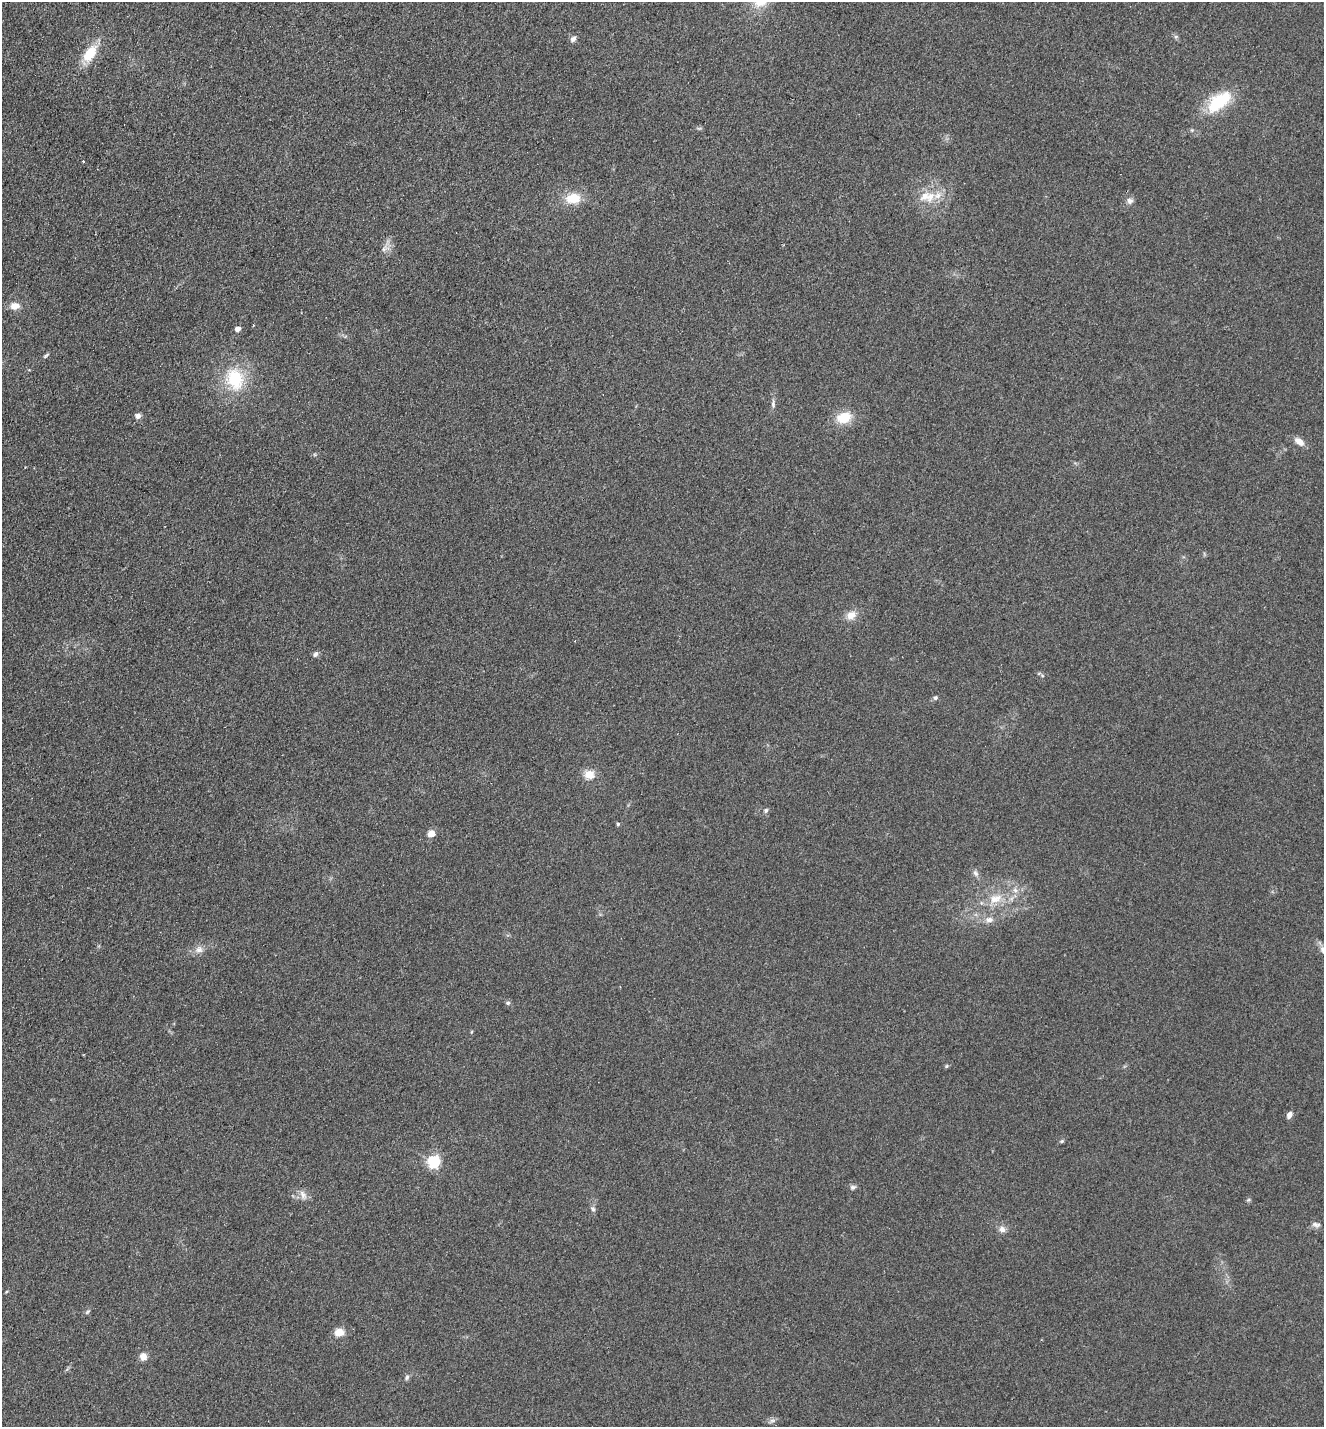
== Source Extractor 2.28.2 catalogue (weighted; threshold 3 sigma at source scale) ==
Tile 11 of 4 x 4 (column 3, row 3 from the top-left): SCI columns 2976-4297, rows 1456-2880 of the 5816 x 5760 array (HDU 1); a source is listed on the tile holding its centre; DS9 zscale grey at full resolution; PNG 1326 x 1429 px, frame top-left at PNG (2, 2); no overlay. Shown black and unused: <1% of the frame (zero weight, under 2 of 3 exposures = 3% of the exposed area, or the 3 px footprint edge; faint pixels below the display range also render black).
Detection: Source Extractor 2.28.2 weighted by HDU 2 'WHT'; one run over the whole footprint, this tile lists its part. Background 0.312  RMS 0.014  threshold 0.0645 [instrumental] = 3 sigma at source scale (4.5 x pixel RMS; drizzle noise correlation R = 1.50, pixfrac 1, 0.05/0.05 arcsec/px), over >= 5 px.
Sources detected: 50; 2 cosmic-ray / hot-pixel residue — not listed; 2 inside a brighter listed object's ellipse — not listed separately; the other 46 listed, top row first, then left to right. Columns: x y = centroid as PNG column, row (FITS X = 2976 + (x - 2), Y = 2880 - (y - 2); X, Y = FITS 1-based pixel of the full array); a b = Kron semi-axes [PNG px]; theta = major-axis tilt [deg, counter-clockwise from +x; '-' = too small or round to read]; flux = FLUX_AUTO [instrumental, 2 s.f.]
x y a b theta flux
573 39 7 6 - 4.9
90 53 21 11 56 35
1218 102 26 13 39 77
931 196 18 10 63 18
573 198 17 12 7 29
1130 201 8 8 - 5.4
384 249 6 6 - 3.7
15 306 12 9 -1 12
237 329 5 4 - 9.9
46 356 10 3 38 2.5
235 379 26 21 -72 67
773 404 11 5 -84 4.1
138 416 7 6 - 5.3
844 418 18 13 14 29
1299 441 13 7 -36 11
851 615 13 10 34 13
315 654 8 6 54 3.9
935 698 7 6 - 2.8
589 774 11 9 -9 18
766 810 6 6 - 2.9
618 824 4 4 - 2.2
431 833 8 7 - 11
975 873 9 6 -53 4.5
1015 890 8 6 -86 5.8
995 899 20 13 18 26
989 920 12 8 0 8.5
199 949 11 10 - 8.9
1323 949 10 7 -77 5.8
508 1003 6 5 - 2.6
471 1032 5 3 - 1.2
947 1066 5 5 - 1.7
1289 1115 7 5 57 7
1062 1141 6 5 - 1.9
433 1162 6 5 - 220
853 1187 8 6 16 3.5
303 1195 15 7 -65 8
1248 1200 6 4 18 1.8
593 1209 8 6 -72 3.4
1316 1225 12 6 -9 5.1
1002 1229 9 8 - 6.8
6 1292 5 3 - 1.3
87 1312 8 4 36 2.3
339 1332 9 7 13 18
143 1357 7 7 - 11
407 1377 8 5 74 3
772 1420 9 4 8 3.7
Isophote crosses this tile's border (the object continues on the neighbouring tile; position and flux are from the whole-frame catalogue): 1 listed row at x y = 1323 949